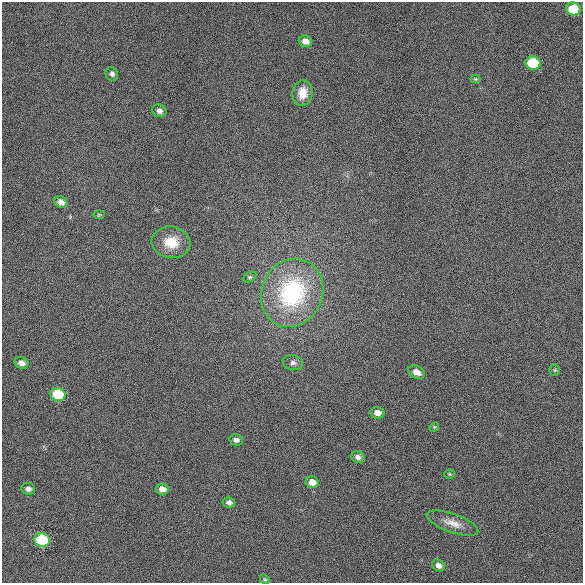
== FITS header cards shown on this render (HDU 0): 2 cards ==
NAXIS1  =                  581 /
NAXIS2  =                  581 /

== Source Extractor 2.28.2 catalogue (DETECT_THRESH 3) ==
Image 581 x 581 px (HDU 0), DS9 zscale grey, 1 PNG px = 1 image px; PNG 585 x 585 px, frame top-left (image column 1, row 581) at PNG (2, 2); each listed source drawn as its Kron ellipse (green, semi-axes under 4 px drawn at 4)
Background 36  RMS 6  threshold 18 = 3 sigma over >= 5 px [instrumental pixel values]
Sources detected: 30; all 30 listed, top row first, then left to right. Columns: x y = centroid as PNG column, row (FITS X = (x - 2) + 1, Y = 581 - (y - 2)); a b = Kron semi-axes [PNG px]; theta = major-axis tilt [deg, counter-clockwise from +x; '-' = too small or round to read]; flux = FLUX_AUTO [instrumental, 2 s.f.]
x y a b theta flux
573 9 7 6 - 14000
305 41 7 5 -17 2800
533 63 8 6 -16 20000
112 74 7 6 - 1200
476 79 5 4 - 470
302 93 13 10 83 5500
159 111 7 6 - 1700
61 202 7 5 -32 2300
99 214 6 4 0 530
171 242 19 15 -7 9200
250 277 7 5 26 720
292 293 35 30 65 49000
21 363 7 5 -22 2300
293 363 10 7 -10 1500
555 370 5 5 - 590
416 372 9 6 -28 3200
58 394 7 6 - 20000
377 413 7 6 - 2600
434 427 5 4 - 450
236 440 7 5 -11 1500
358 457 7 5 -25 1700
450 474 5 4 - 460
312 482 6 6 - 3500
28 489 7 6 - 1500
162 489 6 5 - 2700
229 502 6 5 - 1600
452 523 27 9 -20 4900
42 540 8 6 -13 31000
439 565 6 5 - 1800
265 579 5 4 - 520